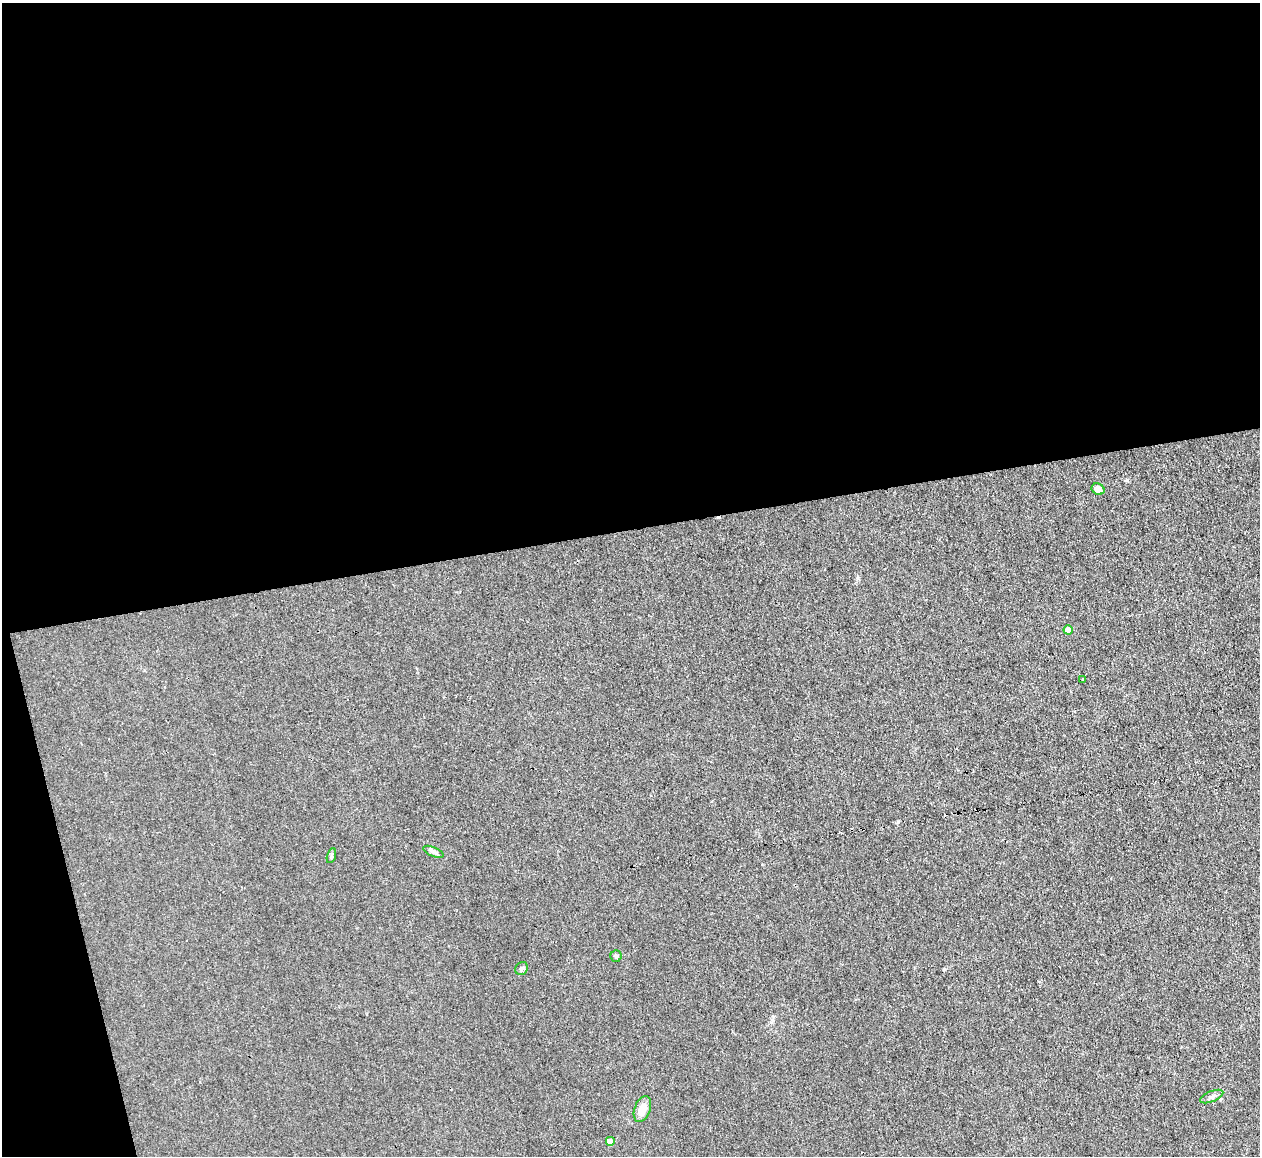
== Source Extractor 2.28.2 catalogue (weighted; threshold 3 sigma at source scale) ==
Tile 1 of 4 x 4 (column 1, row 1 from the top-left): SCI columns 1-1258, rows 3598-4751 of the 5030 x 5006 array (HDU 1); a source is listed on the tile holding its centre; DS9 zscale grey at full resolution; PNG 1262 x 1158 px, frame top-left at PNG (2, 3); each listed source drawn as its Kron ellipse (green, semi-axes under 4 px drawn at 4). Shown black and unused: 48% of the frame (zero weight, under 3 of 4 exposures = <1% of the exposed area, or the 3 px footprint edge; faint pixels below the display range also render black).
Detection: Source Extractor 2.28.2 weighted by HDU 2 'WHT'; one run over the whole footprint, this tile lists its part. Background 0.0222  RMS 0.0058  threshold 0.0259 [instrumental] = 3 sigma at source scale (4.5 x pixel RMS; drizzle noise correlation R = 1.50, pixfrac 1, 0.05/0.05 arcsec/px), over >= 5 px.
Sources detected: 11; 1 cosmic-ray / hot-pixel residue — neither listed nor drawn; the other 10 listed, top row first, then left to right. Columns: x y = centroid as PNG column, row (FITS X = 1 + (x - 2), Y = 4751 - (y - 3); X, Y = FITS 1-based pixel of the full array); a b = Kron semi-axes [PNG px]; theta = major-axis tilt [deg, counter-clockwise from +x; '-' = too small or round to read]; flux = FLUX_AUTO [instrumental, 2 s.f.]
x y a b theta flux
1098 489 6 5 - 3.9
1068 630 4 4 - 6.8
1083 679 3 3 - 0.53
433 852 11 4 -23 1.6
331 856 8 3 71 0.92
616 956 5 5 - 0.87
522 968 7 6 - 1.3
1212 1097 12 5 22 1.8
642 1109 13 8 70 6.4
610 1141 4 4 - 5
Unlisted compact peaks at least as high as the median listed source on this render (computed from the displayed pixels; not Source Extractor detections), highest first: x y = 1127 480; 944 969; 858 578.